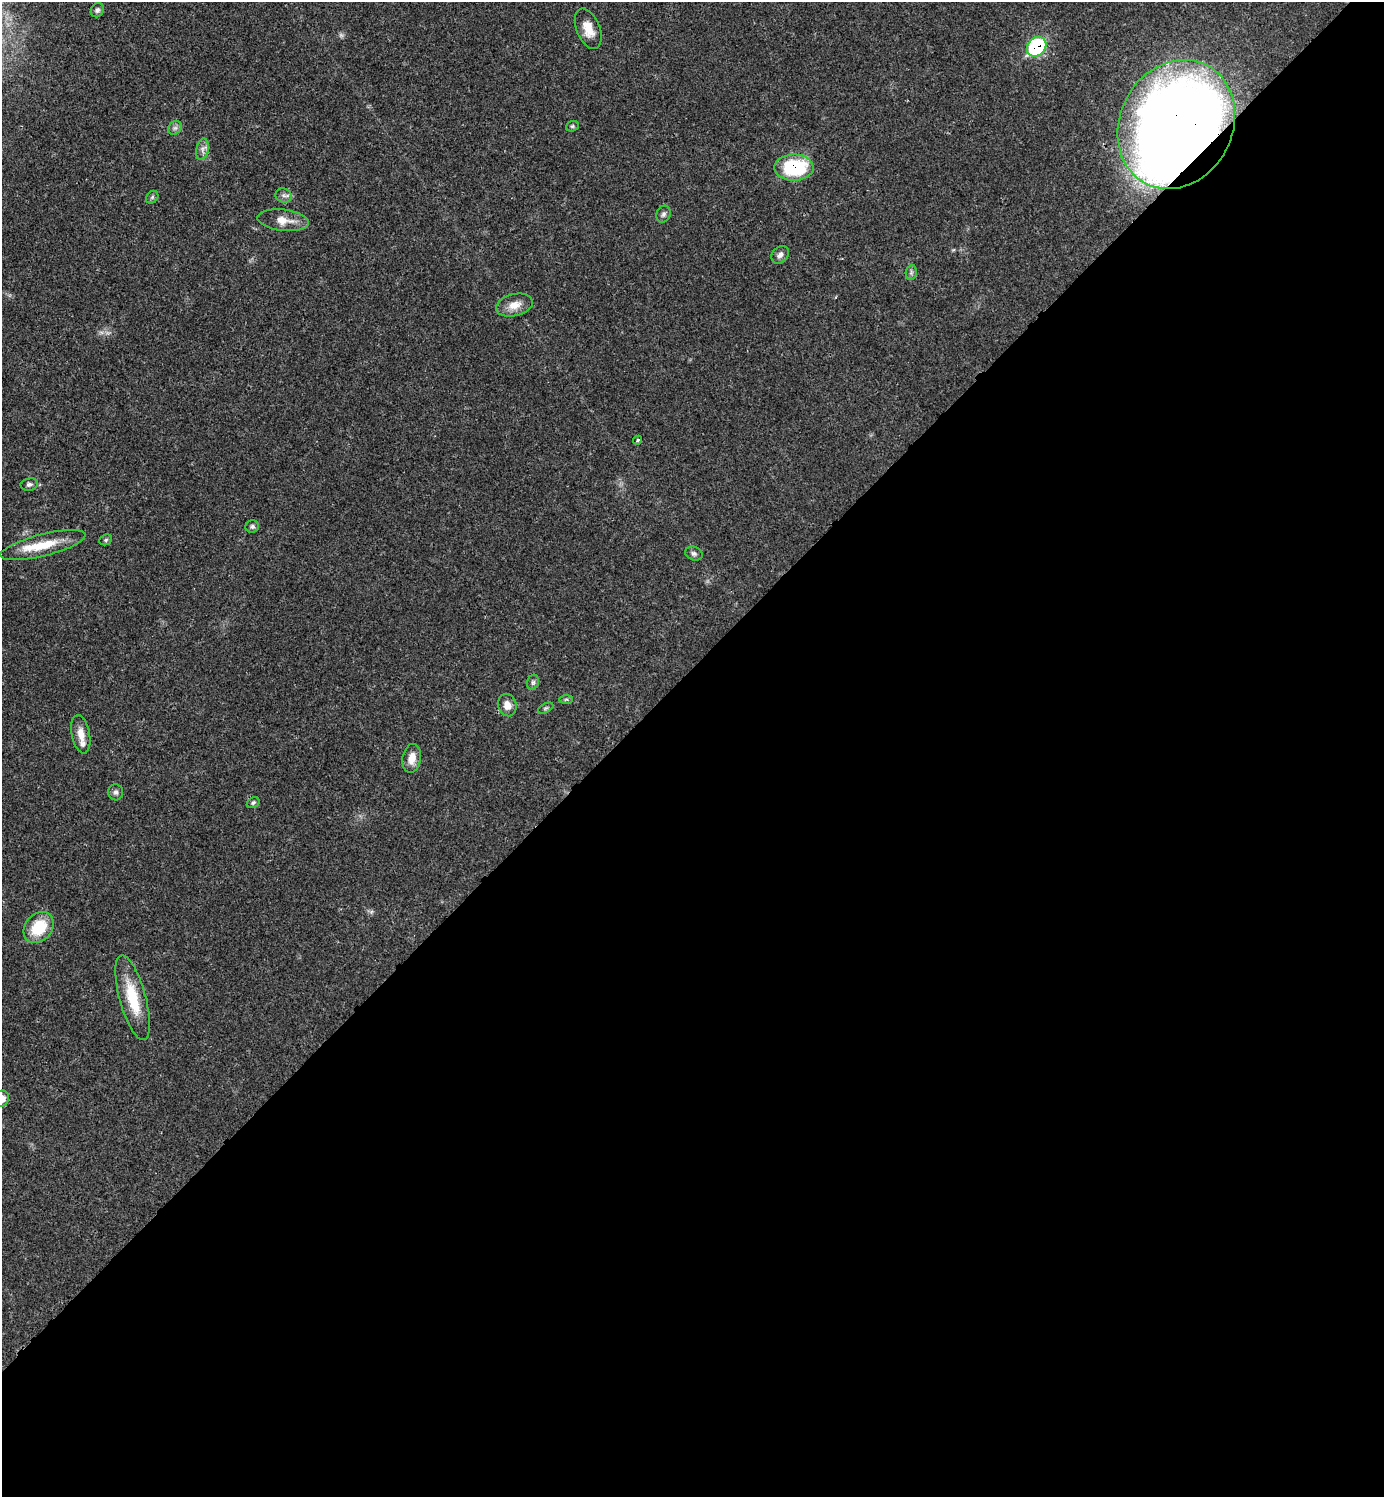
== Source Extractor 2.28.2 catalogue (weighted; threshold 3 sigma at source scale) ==
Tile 15 of 4 x 4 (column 3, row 4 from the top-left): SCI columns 3062-4443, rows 2-1496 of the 5981 x 5982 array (HDU 1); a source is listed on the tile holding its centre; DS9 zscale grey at full resolution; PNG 1386 x 1499 px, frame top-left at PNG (2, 2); each listed source drawn as its Kron ellipse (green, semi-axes under 4 px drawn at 4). Shown black and unused: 55% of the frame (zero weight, under 3 of 4 exposures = <1% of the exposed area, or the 3 px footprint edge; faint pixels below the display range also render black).
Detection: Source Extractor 2.28.2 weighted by HDU 2 'WHT'; one run over the whole footprint, this tile lists its part. Background 0.0198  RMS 0.0022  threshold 0.01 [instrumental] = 3 sigma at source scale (4.5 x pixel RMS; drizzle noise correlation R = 1.50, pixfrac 1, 0.05/0.05 arcsec/px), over >= 5 px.
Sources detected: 35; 1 too faint to see at this stretch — neither listed nor drawn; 2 inside a brighter listed object's ellipse — not listed separately; the other 32 listed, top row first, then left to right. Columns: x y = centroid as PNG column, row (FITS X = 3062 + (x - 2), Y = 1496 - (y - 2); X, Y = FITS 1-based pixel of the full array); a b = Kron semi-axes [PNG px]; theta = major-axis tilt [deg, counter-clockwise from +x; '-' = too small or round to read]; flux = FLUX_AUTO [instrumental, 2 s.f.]
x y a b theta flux
97 10 7 6 - 0.6
588 29 21 11 -67 3.6
1037 47 11 9 46 23
1176 124 66 56 62 270
572 126 6 5 - 0.37
175 128 7 6 - 0.66
202 149 11 6 79 1
794 167 20 13 1 16
283 195 8 7 - 0.72
152 197 7 5 47 0.43
663 214 8 7 - 0.69
283 220 26 10 -7 3.3
780 255 10 7 46 1
911 273 7 5 79 0.53
514 305 18 11 14 2.7
638 440 5 3 - 0.32
29 484 9 6 10 0.66
252 527 7 6 - 0.54
106 540 6 5 - 0.38
43 545 44 11 14 6.6
694 554 9 6 -21 0.63
533 682 8 5 74 0.55
566 699 7 4 2 0.35
507 705 11 9 -75 2
546 708 8 4 27 0.4
81 734 19 9 -79 2.4
412 758 14 9 80 2.3
116 792 8 7 - 0.69
253 803 7 5 28 0.41
39 927 17 13 49 8.4
133 998 44 13 -75 8.9
2 1099 8 7 - 2.1
Overlapping masked pixels (flux is a lower limit): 3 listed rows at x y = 1037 47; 1176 124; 794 167
Isophote crosses this tile's border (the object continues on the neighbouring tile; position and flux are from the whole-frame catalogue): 1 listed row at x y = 2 1099